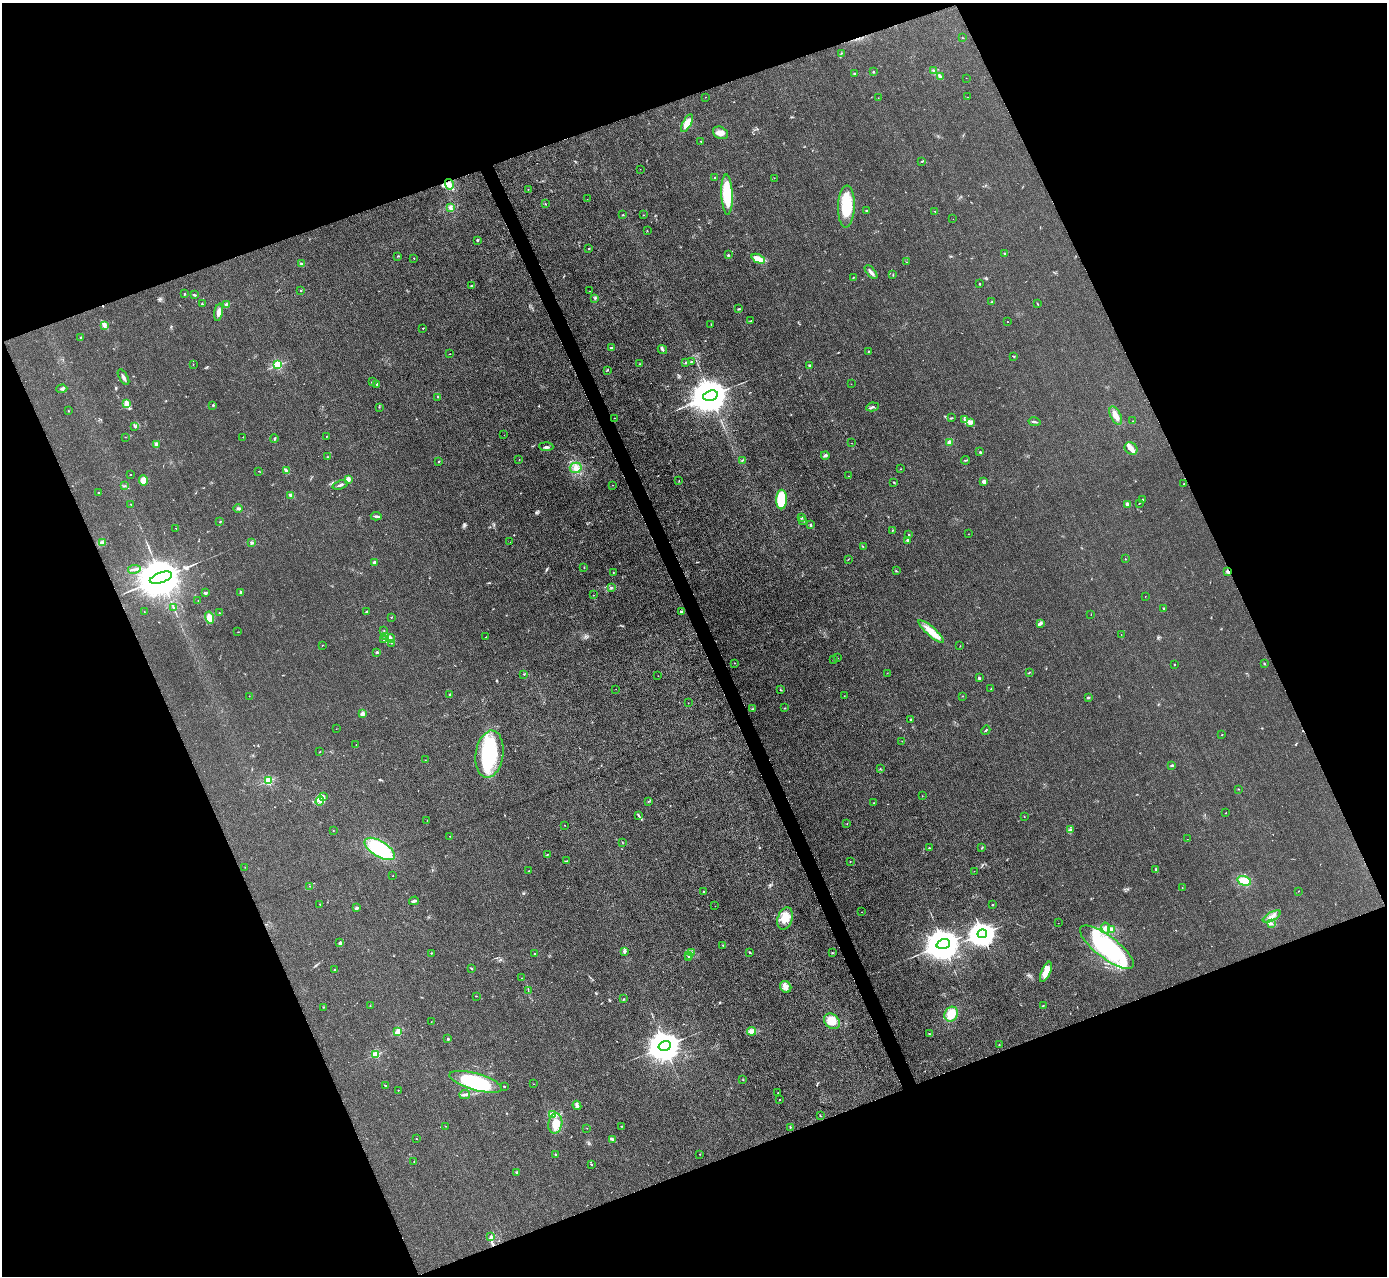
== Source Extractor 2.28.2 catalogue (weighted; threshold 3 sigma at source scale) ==
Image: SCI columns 2-5539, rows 151-5244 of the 5540 x 5526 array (HDU 1 of 3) = the unmasked area's bounding box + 8 px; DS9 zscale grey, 4 x 4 block average (1 PNG px = mean of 4 x 4 image px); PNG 1389 x 1278 px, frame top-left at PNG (2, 3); each listed source drawn as its Kron ellipse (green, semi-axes under 4 px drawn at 4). Shown black and unused: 42% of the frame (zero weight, under 3 of 4 exposures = <1% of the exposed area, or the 3 px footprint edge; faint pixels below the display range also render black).
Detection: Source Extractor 2.28.2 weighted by HDU 2 'WHT'. Background 0.0438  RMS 0.0059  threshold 0.0267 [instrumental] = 3 sigma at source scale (4.5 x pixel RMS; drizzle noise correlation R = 1.50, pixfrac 1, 0.05/0.05 arcsec/px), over >= 5 px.
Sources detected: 353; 6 inside a brighter object's white glare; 4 cosmic-ray / hot-pixel residue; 1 long thin detection or spike segment (spike, bleed or trail) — neither listed nor drawn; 6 coinciding with a brighter row at this scale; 14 inside a brighter listed object's ellipse — not listed separately; the other 322 listed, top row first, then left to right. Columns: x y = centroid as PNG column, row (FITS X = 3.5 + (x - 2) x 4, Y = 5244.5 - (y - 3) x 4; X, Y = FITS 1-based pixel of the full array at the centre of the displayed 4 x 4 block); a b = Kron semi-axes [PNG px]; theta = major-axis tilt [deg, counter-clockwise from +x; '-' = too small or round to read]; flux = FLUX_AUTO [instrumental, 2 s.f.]
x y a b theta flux
963 38 2 2 - 1.2
841 53 2 2 - 1.3
933 70 3 2 - 2.8
873 71 2 2 - 2
854 73 2 2 - 2.3
940 77 2 2 - 3.4
966 78 2 2 - 0.51
705 97 2 2 - 0.81
967 97 2 2 - 0.72
878 98 2 2 - 0.69
687 123 10 3 61 43
720 133 8 6 -27 19
701 141 2 2 - 2.7
922 161 4 2 - 2.1
640 169 2 2 - 0.41
715 178 2 2 - 2.8
774 178 2 2 - 0.92
449 184 5 3 - 12
528 190 2 2 - 0.9
727 195 20 5 -88 150
587 199 2 2 - 0.74
545 204 2 2 - 2.2
846 206 21 8 88 140
450 208 4 3 - 9.5
866 210 2 2 - 2.5
935 211 3 2 - 1.5
623 215 2 2 - 1.7
643 215 2 2 - 1.3
953 219 2 2 - 0.53
647 231 2 2 - 1.6
477 240 2 2 - 17
588 248 2 2 - 1.8
1005 254 3 2 - 4.3
728 255 2 2 - 15
397 256 2 2 - 1.7
414 258 2 2 - 1.4
758 259 7 3 -24 53
906 262 2 2 - 1.7
301 264 3 2 - 3.7
871 272 8 3 -48 14
893 274 2 2 - 1.6
853 277 3 2 - 2.1
980 284 2 2 - 8.5
471 286 2 2 - 2.9
301 290 2 2 - 7.9
589 291 2 2 - 0.68
184 294 2 2 - 7.5
195 295 3 2 - 3.6
595 298 2 2 - 1.6
992 302 2 2 - 1.8
202 304 3 2 - 2.5
1037 304 2 2 - 1.6
226 305 2 2 - 54
738 309 3 2 - 2.9
219 312 9 4 80 16
751 321 2 2 - 1.1
1007 321 2 2 - 1.2
711 324 2 2 - 2
104 325 2 2 - 3.7
423 328 2 2 - 2
81 337 3 2 - 1.9
611 348 2 2 - 18
662 350 5 3 - 5.7
868 351 2 2 - 1.6
450 354 2 2 - 0.99
1014 356 2 2 - 2.2
691 361 3 2 - 1.8
685 362 2 2 - 2.7
193 364 2 2 - 1.3
640 364 2 2 - 1.3
278 365 2 2 - 390
810 365 2 2 - 33
607 370 3 2 - 2.1
123 377 9 2 -60 10
372 382 2 2 - 2.9
377 384 2 2 - 11
851 384 2 2 - 0.83
62 389 5 2 - 4.8
710 396 7 5 17 16000
437 397 2 2 - 1.1
126 403 3 3 - 7.7
213 405 2 2 - 4.6
379 407 2 2 - 1.2
873 407 6 2 10 6.7
68 411 2 2 - 1.4
1116 415 10 5 -62 23
615 418 2 2 - 1.1
951 418 2 2 - 2.6
964 420 4 2 - 4.8
1133 421 2 2 - 1.4
1035 422 6 2 -12 5.5
970 423 4 2 - 5
135 427 2 2 - 1.2
504 435 2 2 - 0.66
327 436 2 2 - 1.2
125 437 2 2 - 0.86
243 437 2 2 - 1.3
274 439 4 2 - 3.4
950 442 2 2 - 93
851 443 2 2 - 0.57
156 444 3 3 - 8.3
546 447 7 2 -3 7.2
1131 448 7 5 -36 18
980 452 2 2 - 5.4
825 455 4 2 - 6.3
328 457 2 2 - 0.86
519 459 2 2 - 0.73
742 460 3 2 - 3
965 460 4 2 - 3.1
438 462 2 2 - 1.9
576 468 6 5 - 18
900 469 2 2 - 0.86
286 470 3 2 - 5.3
259 471 2 2 - 1
130 475 2 2 - 4.7
849 476 2 2 - 1.2
348 479 3 3 - 19
143 481 5 4 - 31
679 481 2 2 - 1.6
894 482 2 2 - 2.2
984 482 2 2 - 60
1184 483 2 2 - 2.3
340 485 8 2 19 8.6
613 485 2 2 - 2.3
125 486 2 2 - 2.1
98 493 3 2 - 2.2
291 496 4 2 - 10
1143 499 2 2 - 3
781 500 10 5 88 110
1139 503 2 2 - 1.3
131 504 2 2 - 3.5
1128 504 2 2 - 68
238 508 4 3 - 7.7
376 516 5 2 - 6.1
801 517 2 2 - 2.2
802 520 2 2 - 0.98
220 522 2 2 - 2
811 525 3 2 - 2.8
176 528 2 2 - 2.1
892 530 2 2 - 1.8
968 534 2 2 - 0.8
909 535 2 2 - 1.9
908 540 2 2 - 27
102 542 2 2 - 3
252 542 3 2 - 4.2
510 542 2 2 - 0.66
863 547 2 2 - 1.3
848 559 2 2 - 0.98
1125 559 2 2 - 4.6
374 562 2 2 - 47
584 568 2 2 - 1.4
134 569 6 2 9 6.3
897 571 3 2 - 1.6
1228 571 2 2 - 66
613 572 2 2 - 3.6
161 578 11 5 19 30000
611 588 4 2 - 4.5
240 592 3 2 - 6.8
205 593 3 2 - 5.5
593 595 2 2 - 1.2
1145 596 2 2 - 0.87
198 601 2 2 - 0.78
174 608 3 2 - 3
1164 608 3 2 - 2.6
366 611 3 2 - 3.9
144 612 2 2 - 1.1
681 612 2 2 - 31
219 613 2 2 - 4.1
1091 614 2 2 - 0.97
391 617 2 2 - 1.8
209 618 6 4 -77 42
1041 623 4 3 - 6.2
384 631 2 2 - 1.3
238 632 2 2 - 1.4
931 632 16 4 -41 55
1121 634 2 2 - 0.7
386 637 2 2 - 3
486 637 2 2 - 4.2
390 638 4 4 - 9.5
384 640 3 2 - 2.9
392 643 2 2 - 0.85
322 645 2 2 - 1.1
960 646 2 2 - 1.1
377 652 2 2 - 6
838 658 2 2 - 0.67
833 660 2 2 - 4.5
734 663 2 2 - 0.95
1175 664 2 2 - 2.2
1264 664 3 2 - 2
1029 672 2 2 - 2.2
887 673 2 2 - 0.83
524 674 2 2 - 1.5
658 676 2 2 - 0.49
979 678 2 2 - 5.2
616 689 2 2 - 0.57
991 689 2 2 - 1.4
780 690 3 2 - 2.2
450 695 3 2 - 3.4
249 696 2 2 - 0.71
844 696 2 2 - 1.3
962 696 2 2 - 1.5
1088 697 3 2 - 5.3
688 703 2 2 - 0.96
785 708 2 2 - 1.5
753 709 2 2 - 3.4
362 714 2 2 - 79
911 719 3 2 - 3
336 729 2 2 - 0.68
986 730 5 2 - 3
1222 734 2 2 - 1.1
902 741 2 2 - 0.76
356 745 2 2 - 1.8
320 752 2 2 - 1.1
489 754 24 14 82 280
425 760 2 2 - 0.88
1172 765 3 2 - 5.4
880 768 2 2 - 1.5
268 781 2 2 - 340
1239 789 2 2 - 1.2
922 796 2 2 - 0.86
323 797 4 2 - 5.5
320 801 5 4 - 14
648 801 2 2 - 1.6
874 803 2 2 - 1.2
1226 813 2 2 - 0.85
638 815 2 2 - 2.8
1024 817 2 2 - 0.82
427 820 2 2 - 0.82
847 824 2 2 - 0.84
565 825 2 2 - 2.2
1070 830 3 2 - 3.5
333 831 2 2 - 0.82
450 836 2 2 - 0.97
1187 839 2 2 - 0.47
622 842 2 2 - 1
982 847 4 2 - 2.4
929 848 3 2 - 2.8
380 849 17 7 -31 220
547 854 2 2 - 1.7
567 861 2 2 - 0.76
850 861 2 2 - 1.3
245 867 2 2 - 1.2
1156 869 3 2 - 3.4
529 871 2 2 - 1.2
974 871 2 2 - 0.96
393 876 2 2 - 2.3
1244 881 7 4 -17 48
310 886 2 2 - 1.1
1182 888 2 2 - 1.1
704 891 2 2 - 3.9
1298 891 2 2 - 0.87
414 901 5 2 - 11
320 904 2 2 - 3.2
992 904 2 2 - 7.2
715 906 2 2 - 0.54
357 908 3 2 - 7.4
862 912 2 2 - 0.61
1272 916 10 3 28 19
785 918 11 7 72 38
1058 923 2 2 - 0.6
1271 923 2 2 - 2.5
1106 928 5 4 - 13
1111 929 4 2 - 5.2
982 934 5 4 - 4600
340 942 3 3 - 4.7
943 944 7 5 17 12000
723 945 3 2 - 2.9
1107 947 32 11 -37 400
624 952 4 3 - 5.8
691 952 2 2 - 1.4
749 952 3 2 - 2.9
431 953 2 2 - 1.5
832 953 2 2 - 1.7
535 954 2 2 - 12
688 955 2 2 - 1.5
689 957 2 2 - 3.4
471 968 3 2 - 2.6
335 970 2 2 - 7.5
1046 972 11 4 66 43
522 978 2 2 - 1.2
786 987 6 5 - 21
528 991 2 2 - 0.83
476 996 3 2 - 1.4
624 999 2 2 - 1.1
370 1006 2 2 - 1.7
1043 1006 2 2 - 1.6
323 1007 2 2 - 1.3
951 1014 8 6 64 51
832 1021 9 7 -43 55
431 1022 2 2 - 0.82
751 1031 4 3 - 19
398 1032 2 2 - 150
929 1034 2 2 - 1.6
448 1039 2 2 - 17
999 1045 2 2 - 1.7
665 1046 6 5 - 9300
376 1054 2 2 - 250
743 1080 2 2 - 1.3
476 1082 27 8 -16 210
533 1084 2 2 - 1.6
386 1086 2 2 - 2
504 1086 2 2 - 8.6
398 1090 2 2 - 1.4
778 1093 2 2 - 1.1
465 1095 5 2 - 7.7
779 1100 2 2 - 2.1
577 1105 5 3 - 8.3
552 1115 3 3 - 25
820 1116 3 2 - 2
555 1123 10 7 80 64
446 1126 2 2 - 0.83
621 1126 2 2 - 1.8
790 1127 2 2 - 2
587 1128 2 2 - 0.88
416 1139 2 2 - 1.2
612 1139 4 2 - 7.6
555 1154 2 2 - 3.5
700 1154 2 2 - 0.9
414 1162 2 2 - 1.1
591 1164 2 2 - 11
517 1172 2 2 - 15
491 1237 4 2 - 4.7
Overlapping masked pixels (flux is a lower limit): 1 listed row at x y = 1228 571
Diffuse or blended objects may show on this block-average render without a row.